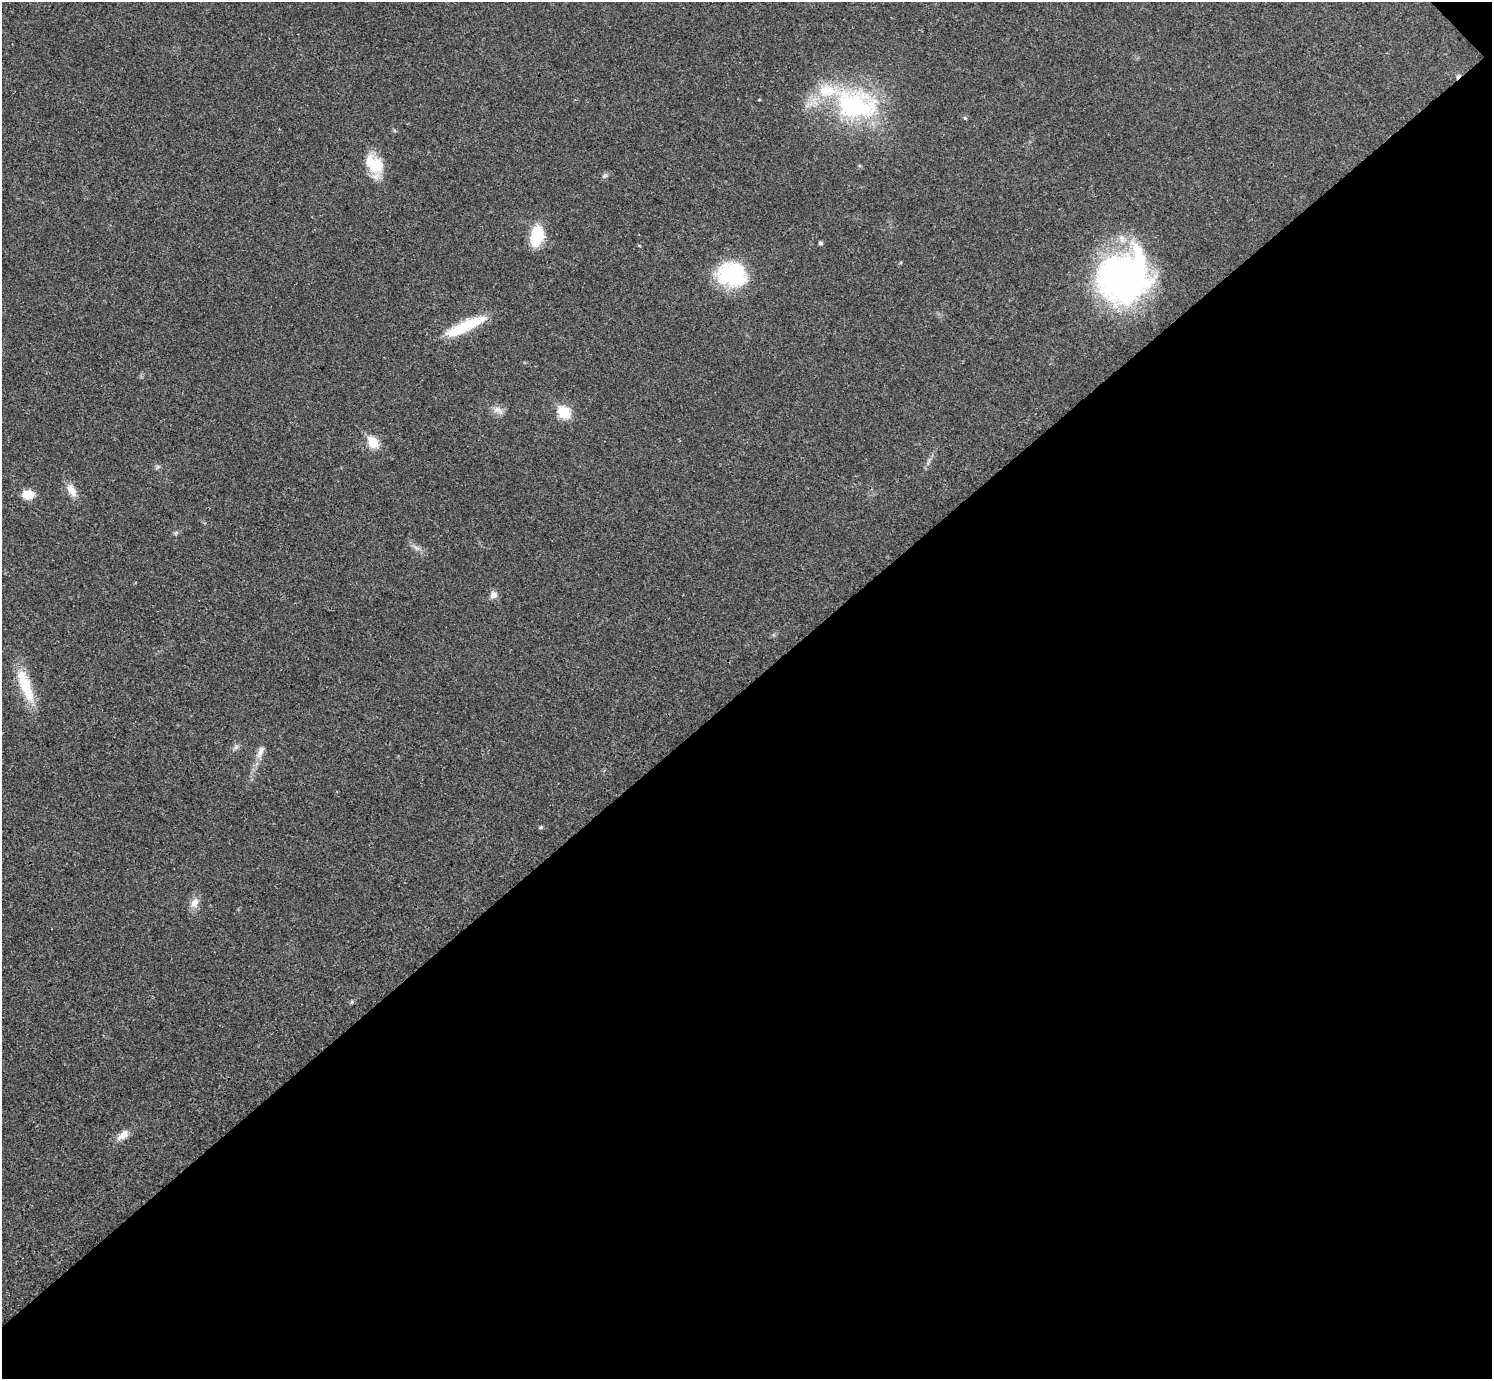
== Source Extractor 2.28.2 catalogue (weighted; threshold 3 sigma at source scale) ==
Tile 12 of 4 x 4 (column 4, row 3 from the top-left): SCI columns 4482-5971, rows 1543-2919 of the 5983 x 5981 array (HDU 1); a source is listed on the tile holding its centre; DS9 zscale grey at full resolution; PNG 1494 x 1381 px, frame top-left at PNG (2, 2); no overlay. Shown black and unused: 50% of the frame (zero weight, under 3 of 4 exposures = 1% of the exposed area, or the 3 px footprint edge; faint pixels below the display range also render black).
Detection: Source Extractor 2.28.2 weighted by HDU 2 'WHT'; one run over the whole footprint, this tile lists its part. Background 0.029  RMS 0.0049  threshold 0.022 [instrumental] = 3 sigma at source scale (4.5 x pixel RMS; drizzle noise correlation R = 1.50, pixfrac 1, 0.05/0.05 arcsec/px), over >= 5 px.
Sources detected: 28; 2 inside a brighter object's white glare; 1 cosmic-ray / hot-pixel residue — not listed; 1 inside a brighter listed object's ellipse — not listed separately; the other 24 listed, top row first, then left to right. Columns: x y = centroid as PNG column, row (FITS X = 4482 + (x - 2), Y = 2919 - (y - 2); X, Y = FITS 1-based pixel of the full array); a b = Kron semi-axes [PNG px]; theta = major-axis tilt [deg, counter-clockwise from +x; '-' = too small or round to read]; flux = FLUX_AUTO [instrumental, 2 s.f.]
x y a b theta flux
759 100 3 3 - 0.5
855 105 60 39 -11 73
965 118 5 4 - 0.55
374 164 25 18 -44 14
604 176 7 4 34 0.89
537 236 22 11 78 21
820 243 4 4 - 1
732 274 36 27 -11 33
1124 280 63 49 46 140
466 325 45 12 24 20
498 410 16 7 -34 2.9
564 413 8 6 -43 28
373 443 7 6 - 22
157 467 7 4 71 0.76
71 490 19 9 -61 5
28 494 12 9 1 7
416 548 8 4 -37 1.5
493 595 9 9 - 2.5
26 687 43 13 -71 17
236 747 7 4 72 1
260 752 19 7 66 3.6
541 827 5 4 - 0.78
195 902 13 9 56 3.9
123 1135 18 9 38 4.1
Unlisted compact peaks at least as high as the median listed source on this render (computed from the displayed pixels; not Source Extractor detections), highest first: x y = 352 1002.